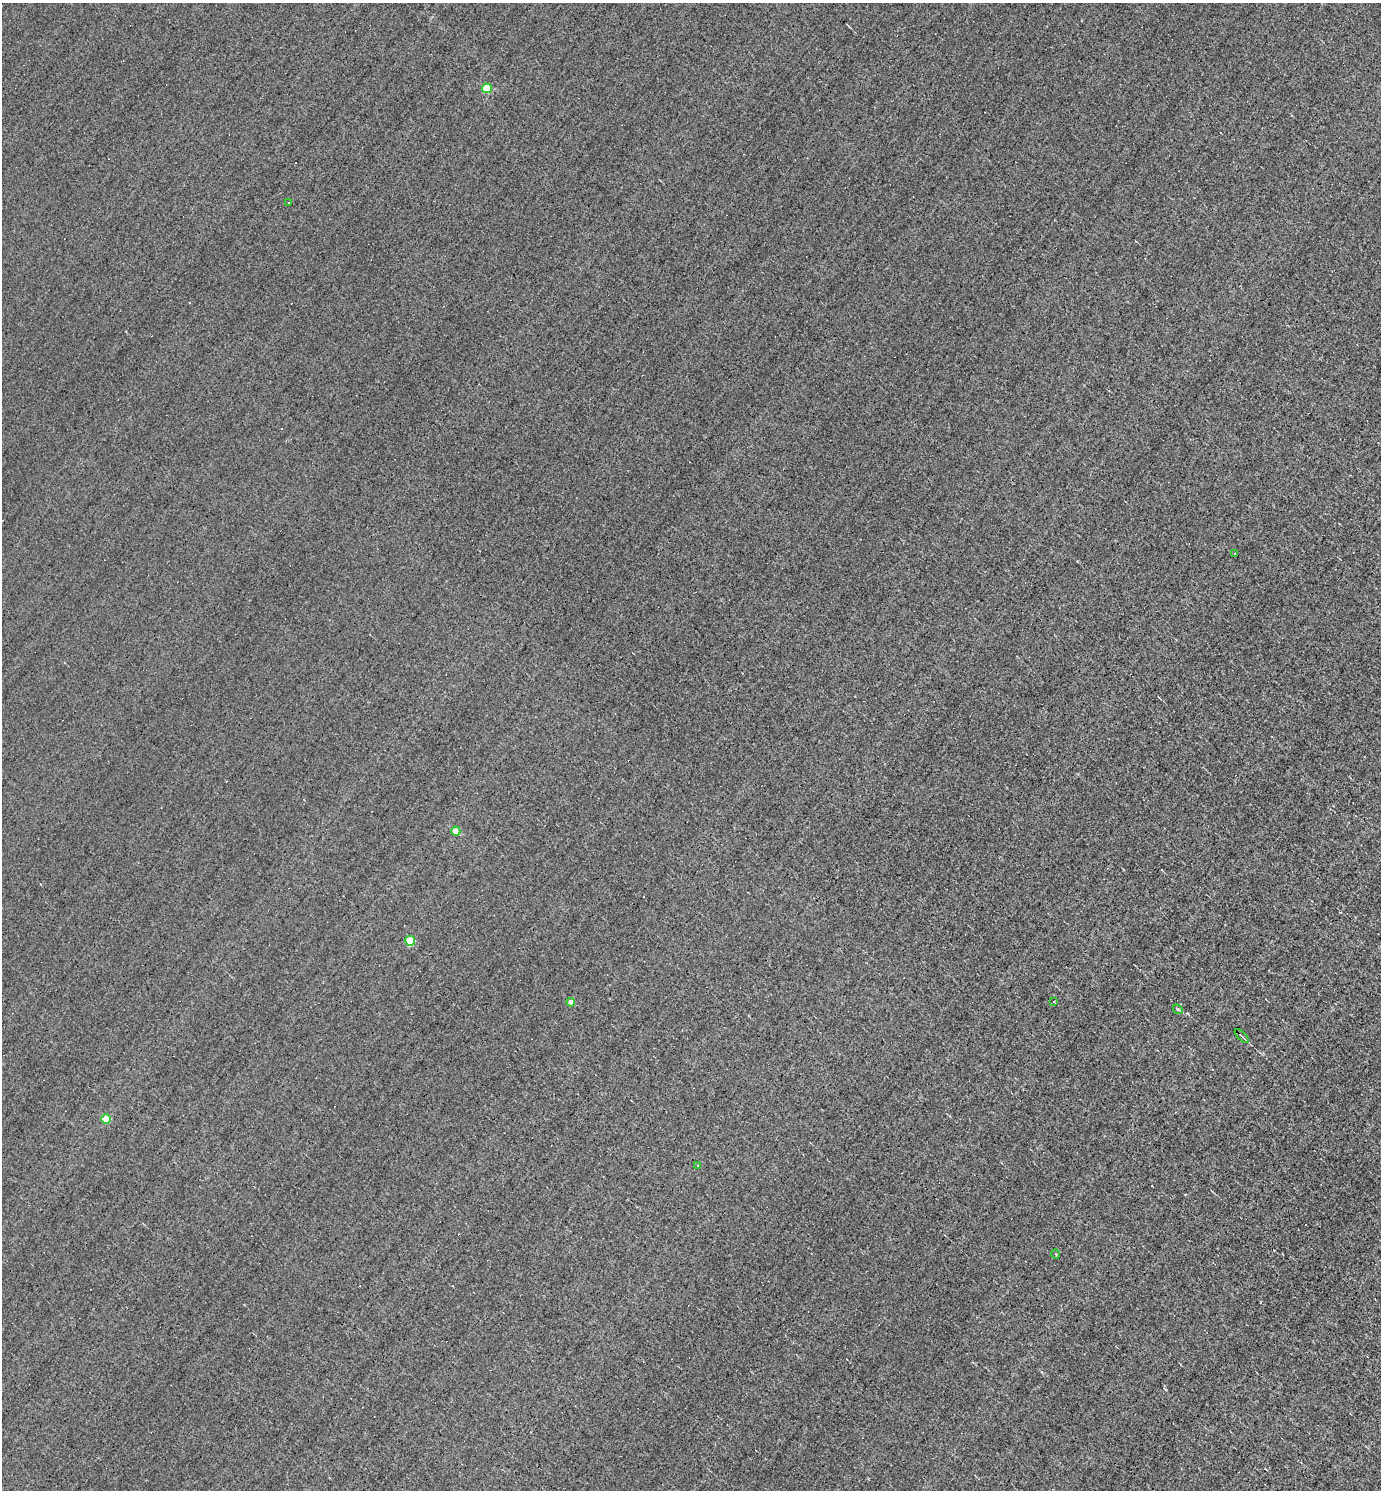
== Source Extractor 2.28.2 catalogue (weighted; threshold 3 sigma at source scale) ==
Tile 6 of 4 x 4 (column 2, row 2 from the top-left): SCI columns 1527-2905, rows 2977-4464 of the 5953 x 5952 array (HDU 1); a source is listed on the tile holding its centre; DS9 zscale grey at full resolution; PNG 1383 x 1492 px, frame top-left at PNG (2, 3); each listed source drawn as its Kron ellipse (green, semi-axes under 4 px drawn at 4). Shown black and unused: <1% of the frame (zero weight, under 3 of 5 exposures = <1% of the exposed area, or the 3 px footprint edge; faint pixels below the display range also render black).
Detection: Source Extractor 2.28.2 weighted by HDU 2 'WHT'; one run over the whole footprint, this tile lists its part. Background -0.00175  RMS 0.045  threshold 0.202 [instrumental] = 3 sigma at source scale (4.5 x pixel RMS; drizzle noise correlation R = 1.50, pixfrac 1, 0.05/0.05 arcsec/px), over >= 5 px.
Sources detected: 20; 8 cosmic-ray / hot-pixel residue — neither listed nor drawn; the other 12 listed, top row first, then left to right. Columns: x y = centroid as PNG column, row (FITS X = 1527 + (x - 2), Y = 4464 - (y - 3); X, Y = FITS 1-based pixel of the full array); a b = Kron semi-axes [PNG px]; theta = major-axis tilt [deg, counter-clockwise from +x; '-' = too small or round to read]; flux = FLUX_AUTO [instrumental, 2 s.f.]
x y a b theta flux
487 88 5 4 - 170
288 203 3 2 - 5.8
1234 553 3 2 - 5.3
456 831 4 4 - 92
410 941 5 5 - 160
1054 1001 2 2 - 4.4
571 1002 4 4 - 39
1178 1009 5 4 - 5.8
1242 1036 9 3 -44 12
106 1119 5 4 - 110
697 1166 3 3 - 9
1056 1254 5 3 - 4.1